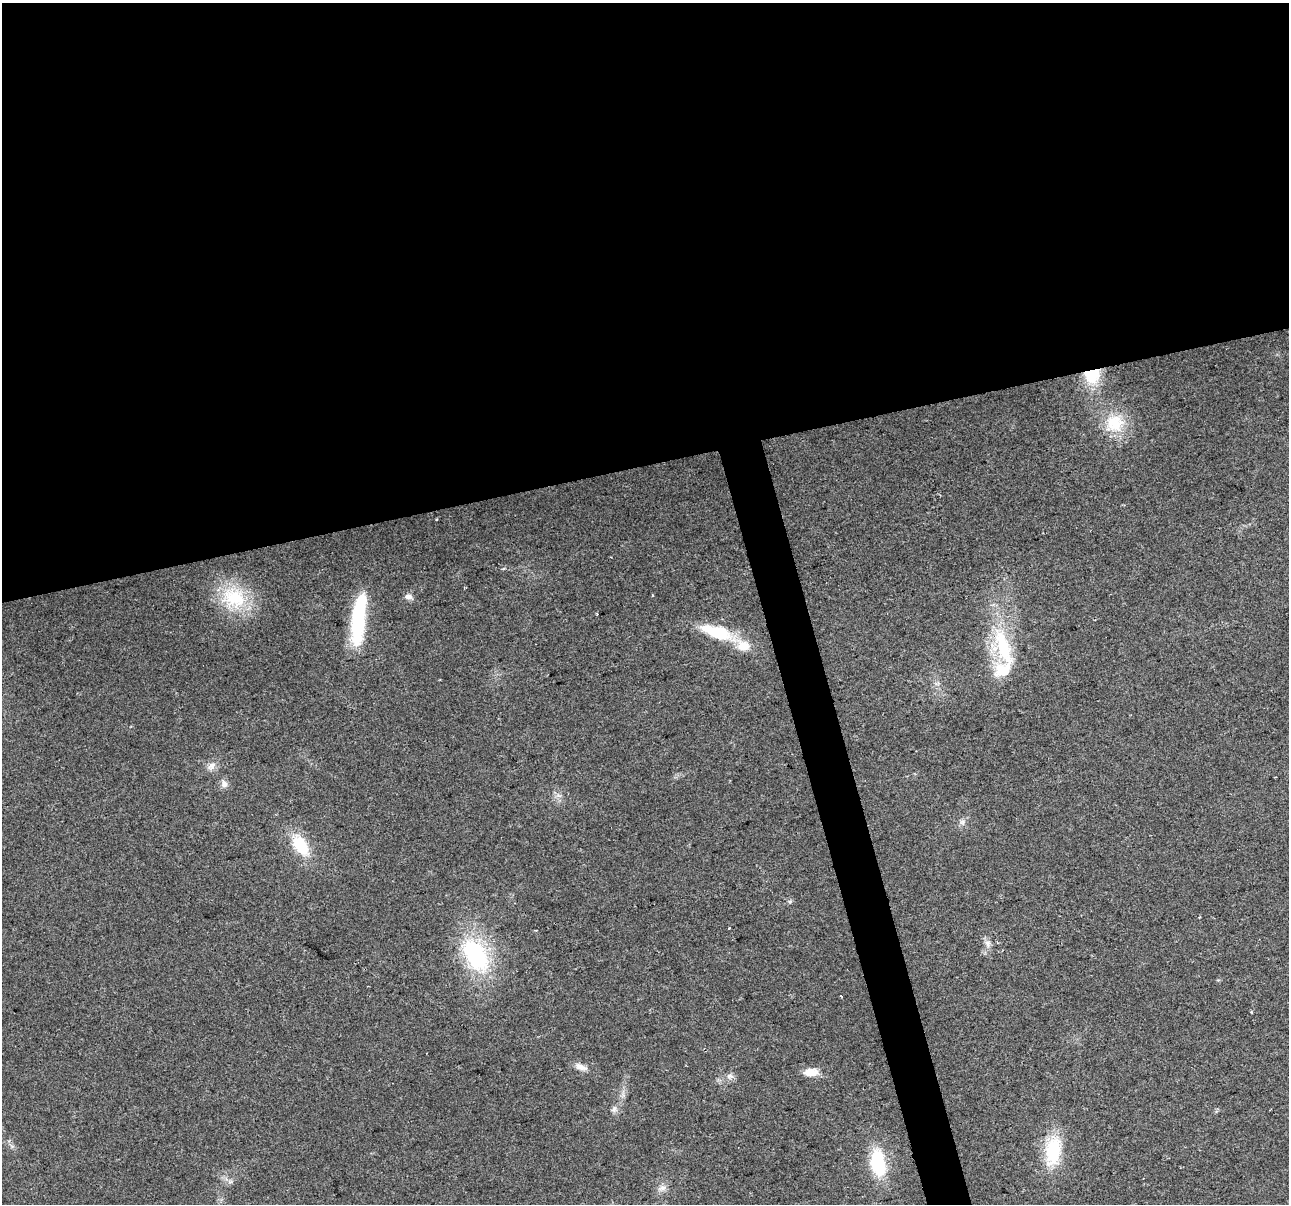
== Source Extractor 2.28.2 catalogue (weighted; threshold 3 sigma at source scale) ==
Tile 2 of 4 x 4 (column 2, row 1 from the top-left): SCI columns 1289-2575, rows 3703-4904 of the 5150 x 4949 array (HDU 1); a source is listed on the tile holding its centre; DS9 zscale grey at full resolution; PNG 1291 x 1206 px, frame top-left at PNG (2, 3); no overlay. Shown black and unused: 41% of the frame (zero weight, under 2 of 3 exposures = <1% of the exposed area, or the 3 px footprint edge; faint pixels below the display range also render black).
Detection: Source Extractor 2.28.2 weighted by HDU 2 'WHT'; one run over the whole footprint, this tile lists its part. Background 0.0568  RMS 0.0076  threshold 0.0341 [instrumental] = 3 sigma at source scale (4.5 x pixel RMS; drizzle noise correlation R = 1.50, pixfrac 1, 0.0396/0.0396 arcsec/px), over >= 5 px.
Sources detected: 30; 1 inside a brighter object's white glare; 2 cosmic-ray / hot-pixel residue — not listed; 3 inside a brighter listed object's ellipse — not listed separately; the other 24 listed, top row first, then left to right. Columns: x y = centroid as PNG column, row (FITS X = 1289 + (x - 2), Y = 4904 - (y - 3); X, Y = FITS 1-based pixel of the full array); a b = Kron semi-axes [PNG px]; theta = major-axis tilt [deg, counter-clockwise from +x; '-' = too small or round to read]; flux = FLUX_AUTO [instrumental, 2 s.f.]
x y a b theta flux
1092 375 21 18 32 29
1115 423 27 25 32 30
436 520 3 2 - 1.2
408 597 9 7 -16 3.4
234 598 37 30 -21 46
357 622 58 15 78 51
717 632 43 14 -19 37
1003 647 59 18 -71 53
211 766 13 8 39 4.8
224 784 10 8 -84 3.7
962 822 9 6 15 2.7
300 845 25 14 -54 28
1199 917 4 2 - 0.61
988 943 10 8 -76 3.8
476 955 40 23 -59 84
841 996 3 3 - 2.9
1251 1012 4 2 - 0.68
581 1067 17 7 -20 5.5
810 1072 16 9 1 11
730 1076 10 6 7 3.2
614 1109 9 6 89 2.6
1053 1151 35 18 82 40
878 1163 26 15 -81 44
662 1188 12 6 16 3.5
Overlapping masked pixels (flux is a lower limit): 1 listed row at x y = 1092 375
Unlisted compact peaks at least as high as the median listed source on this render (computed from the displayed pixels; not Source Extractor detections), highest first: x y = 790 901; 230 1182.